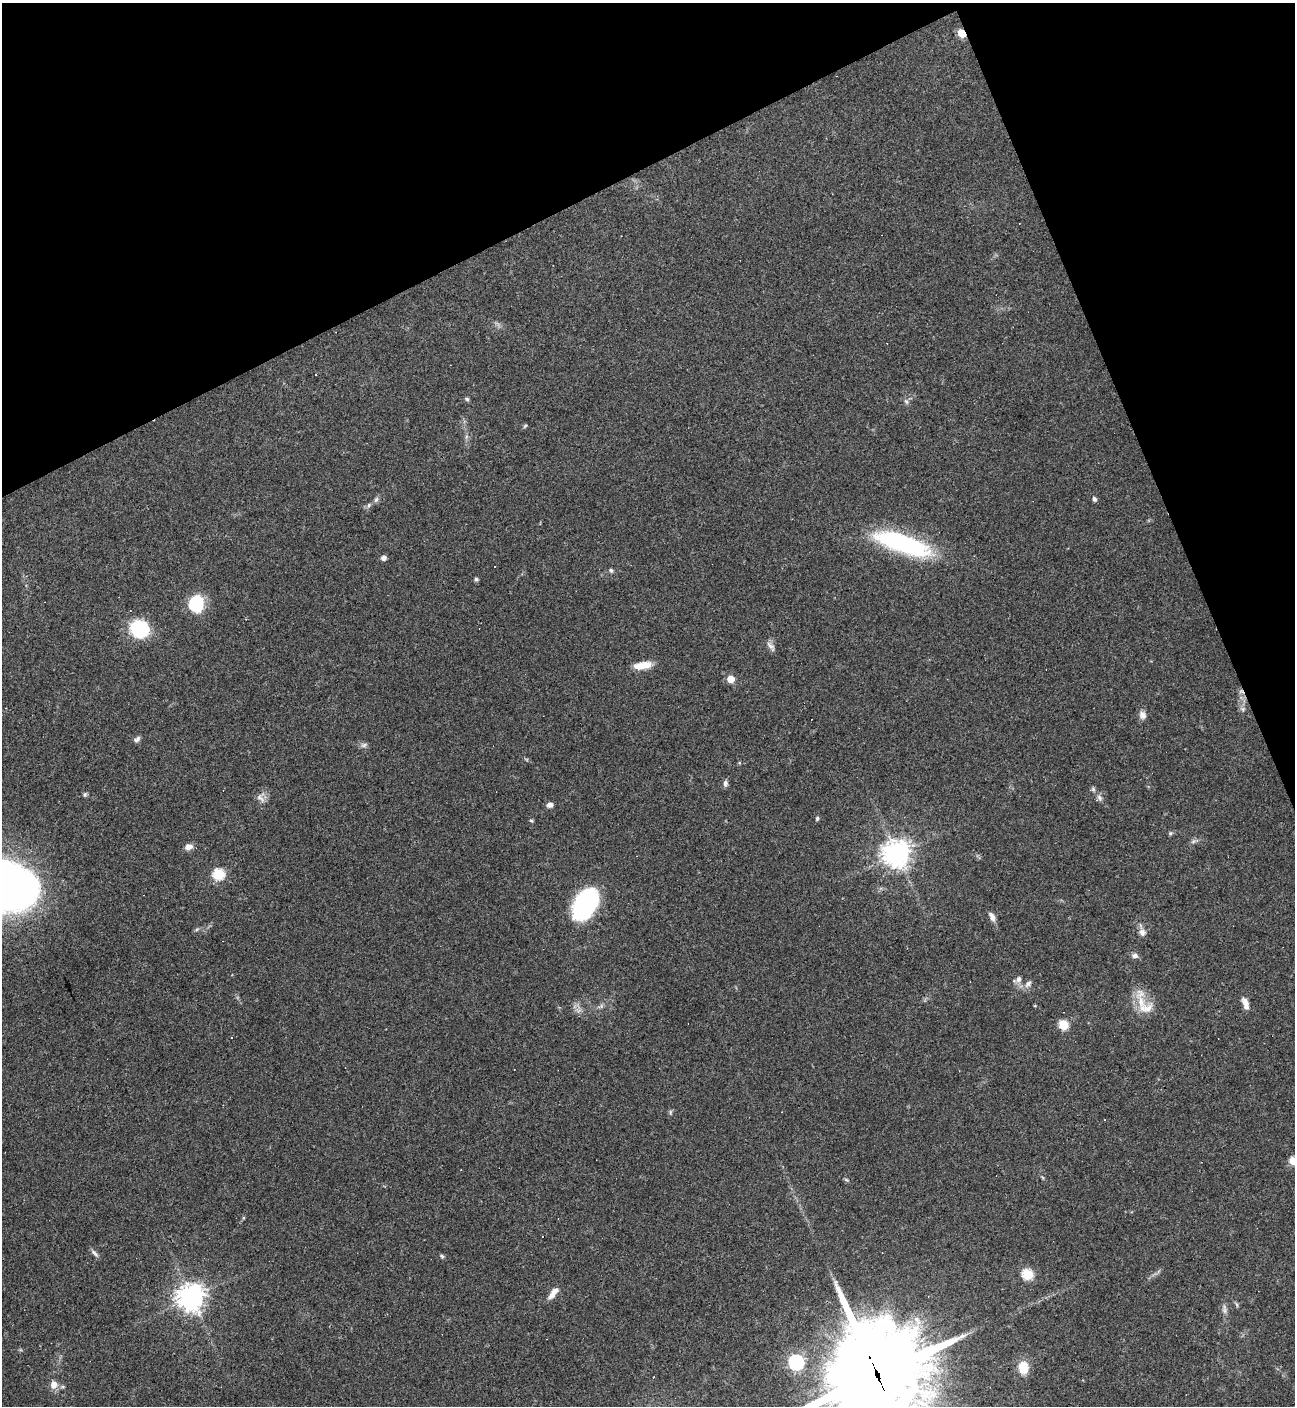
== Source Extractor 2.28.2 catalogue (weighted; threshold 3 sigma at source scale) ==
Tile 3 of 4 x 4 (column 3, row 1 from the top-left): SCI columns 2868-4160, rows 4212-5615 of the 5603 x 5615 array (HDU 1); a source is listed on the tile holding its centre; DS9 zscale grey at full resolution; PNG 1297 x 1408 px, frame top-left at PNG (2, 3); no overlay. Shown black and unused: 21% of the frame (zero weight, under 3 of 4 exposures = <1% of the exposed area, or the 3 px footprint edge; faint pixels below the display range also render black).
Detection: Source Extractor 2.28.2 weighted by HDU 2 'WHT'; one run over the whole footprint, this tile lists its part. Background 0.0486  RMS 0.0051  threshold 0.0231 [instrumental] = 3 sigma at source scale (4.5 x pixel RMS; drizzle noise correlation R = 1.50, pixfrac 1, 0.05/0.05 arcsec/px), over >= 5 px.
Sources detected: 68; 1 inside a brighter object's white glare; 6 cosmic-ray / hot-pixel residue — not listed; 3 inside a brighter listed object's ellipse — not listed separately; the other 58 listed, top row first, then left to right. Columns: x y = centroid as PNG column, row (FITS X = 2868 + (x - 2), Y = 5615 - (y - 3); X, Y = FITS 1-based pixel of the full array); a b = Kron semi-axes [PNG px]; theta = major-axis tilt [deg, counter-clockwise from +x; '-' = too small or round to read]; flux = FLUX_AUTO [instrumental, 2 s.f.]
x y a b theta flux
962 33 6 4 -55 16
316 375 2 2 - 0.35
467 399 6 5 - 0.79
906 401 9 4 -54 1.1
525 426 6 4 44 0.66
1094 499 5 4 - 1.6
376 500 8 5 62 1.3
369 505 6 5 - 0.97
902 543 65 19 -19 65
384 558 6 5 - 2
494 567 2 2 - 0.43
611 570 5 5 - 0.99
476 579 4 4 - 1.2
196 604 13 11 -90 32
140 630 16 15 - 32
771 646 16 6 -53 2.1
646 665 15 10 0 5.8
731 679 5 5 - 9.4
1142 715 10 8 -79 2.8
137 739 10 6 35 1.5
364 745 10 6 20 1.4
725 783 9 6 78 1.5
1093 789 6 5 - 0.93
85 794 6 5 - 0.89
260 798 14 7 -43 2.5
1099 798 9 8 - 1.8
550 805 6 5 - 2.5
817 818 6 4 75 0.78
531 821 5 3 - 0.61
1170 833 6 5 - 0.78
188 847 9 7 13 2.9
897 854 9 8 - 550
218 874 6 6 - 44
6 884 63 44 -35 250
583 906 23 18 71 64
992 917 12 6 -60 2.6
1142 933 8 8 - 2.4
1135 956 8 6 -13 1.8
1019 979 8 6 76 2.2
1028 984 12 6 46 2.1
1141 1002 20 11 -71 9.1
1245 1003 15 6 -72 3.7
1063 1025 6 5 - 29
231 1037 3 2 - 0.3
670 1112 8 4 82 0.81
1293 1161 8 8 - 4.7
846 1179 6 4 -20 0.66
94 1253 12 5 -44 1.6
442 1256 6 4 -28 0.81
1027 1274 6 5 - 39
552 1295 12 7 47 3.3
191 1297 9 8 - 520
1237 1305 8 3 -71 0.8
1225 1309 14 6 -84 2.2
796 1362 7 6 - 120
1023 1368 14 11 -87 9
877 1375 41 34 -77 7300
54 1385 7 6 - 4.8
Overlapping masked pixels (flux is a lower limit): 2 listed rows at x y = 962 33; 877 1375
Isophote crosses this tile's border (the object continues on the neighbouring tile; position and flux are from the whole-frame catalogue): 3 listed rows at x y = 6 884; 1293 1161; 877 1375